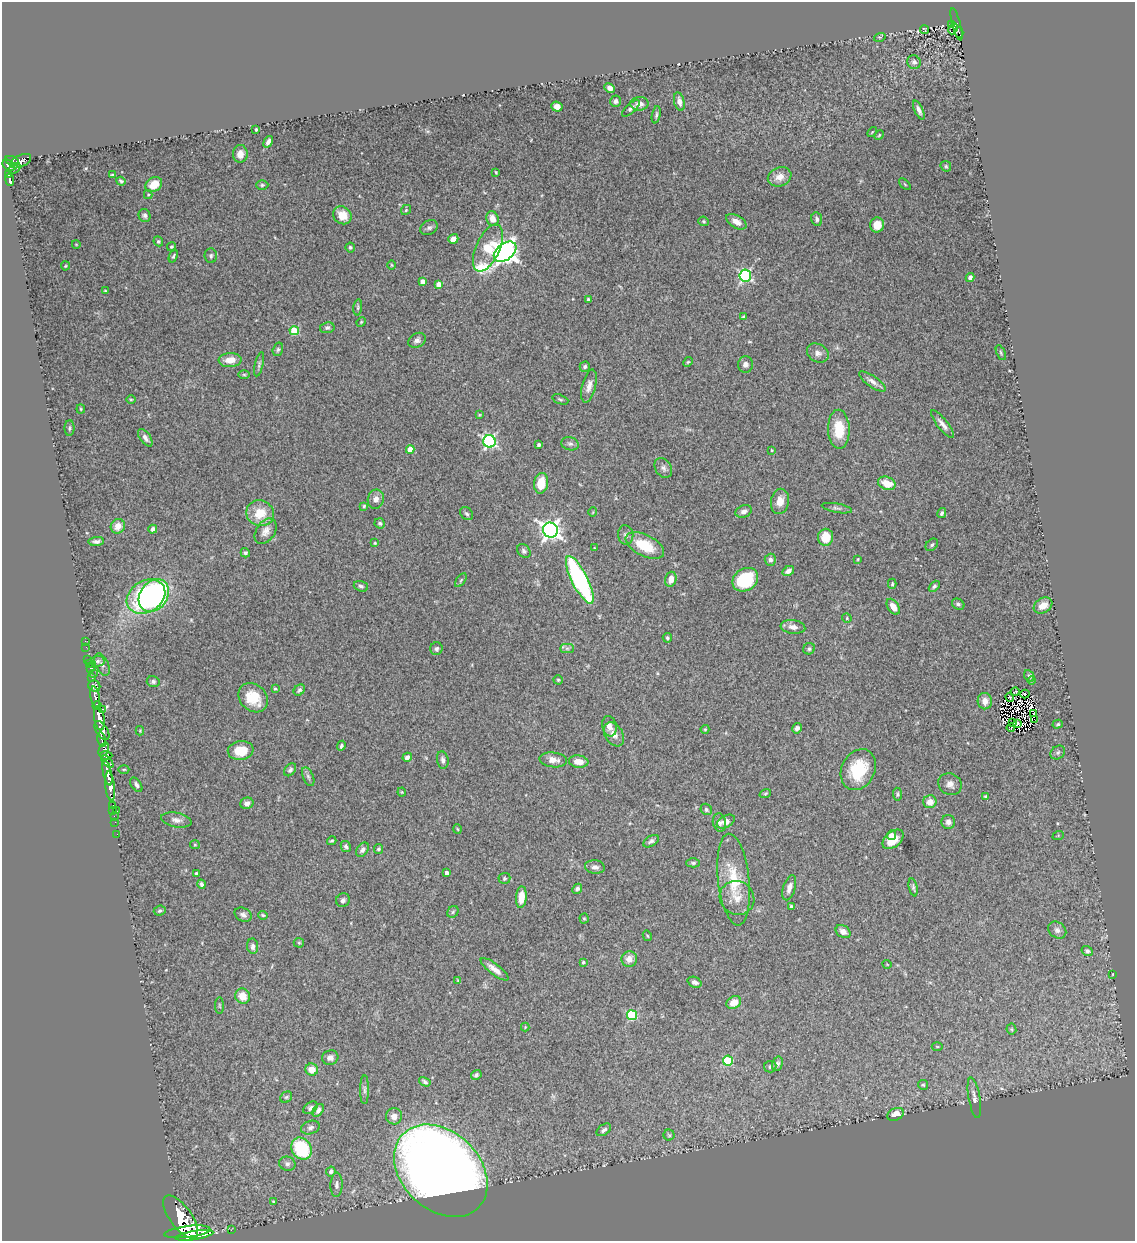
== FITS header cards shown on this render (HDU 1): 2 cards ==
NAXIS1  =                 1133
NAXIS2  =                 1239

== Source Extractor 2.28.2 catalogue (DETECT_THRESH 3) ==
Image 1133 x 1239 px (HDU 1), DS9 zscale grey, 1 PNG px = 1 image px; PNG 1137 x 1243 px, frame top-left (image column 1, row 1239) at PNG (2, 2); each listed source drawn as its Kron ellipse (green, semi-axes under 4 px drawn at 4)
Background 2.18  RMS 0.061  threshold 0.182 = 3 sigma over >= 5 px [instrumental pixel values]
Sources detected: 294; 6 with non-positive FLUX_AUTO (blend fragments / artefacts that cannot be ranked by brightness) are neither listed nor drawn; the other 288 listed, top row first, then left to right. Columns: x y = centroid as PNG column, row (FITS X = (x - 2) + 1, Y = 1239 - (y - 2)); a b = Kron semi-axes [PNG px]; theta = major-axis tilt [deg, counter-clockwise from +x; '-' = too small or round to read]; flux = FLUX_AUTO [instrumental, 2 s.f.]
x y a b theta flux
956 24 17 4 -75 210
951 25 3 2 - 26
953 29 6 4 64 130
925 30 4 3 - 4.6
959 32 5 2 - 91
880 37 6 4 16 5.5
914 62 7 6 - 12
610 88 5 4 - 19
615 101 6 5 - 12
679 102 9 5 -77 19
639 104 9 6 2 27
557 107 6 5 - 24
631 108 11 5 43 11
919 110 10 4 -66 16
656 115 9 4 78 7.8
256 129 3 3 - 6.5
872 132 6 3 46 3.7
879 135 5 4 - 4.3
268 142 6 4 56 16
240 154 9 7 85 31
12 161 7 4 -22 1100
21 161 11 6 27 700
9 165 7 4 -42 1200
946 166 6 4 -45 5.8
15 168 6 4 37 510
496 172 3 2 - 3.9
9 175 4 3 - 440
112 175 4 2 - 5.5
780 177 12 9 21 40
10 180 6 3 -81 380
121 181 5 4 - 6.1
154 184 9 6 31 69
905 184 7 2 -45 3.5
262 185 6 5 - 6.6
148 194 4 4 - 4.7
406 210 5 4 - 5.6
144 215 6 6 - 11
342 215 10 8 -40 60
492 219 7 6 - 37
817 219 7 5 -80 11
704 221 5 4 - 5.6
736 222 11 6 -31 25
877 225 7 7 - 49
429 228 9 7 30 12
453 239 5 4 - 28
158 241 5 4 - 6.9
76 244 4 3 - 2.7
171 247 5 4 - 6.6
350 247 5 5 - 8.3
488 248 25 12 66 140
505 252 13 8 38 4100
173 256 6 3 66 6.8
211 256 7 6 - 10
391 265 5 3 - 3.7
65 266 4 4 - 4
745 276 6 6 - 660
970 277 5 4 - 11
422 281 4 4 - 30
439 284 4 4 - 45
105 291 4 3 - 3.3
588 299 3 3 - 5
358 307 8 4 83 6.3
744 316 3 3 - 6
361 322 5 4 - 4.8
327 328 7 5 9 9.2
294 331 4 4 - 160
417 340 9 7 29 16
278 349 7 5 75 8.3
818 353 11 8 -30 20
1001 353 8 4 -64 6.1
230 360 11 7 4 49
688 362 5 4 - 5
259 364 12 4 76 10
745 364 8 7 - 17
585 367 5 5 - 11
244 375 6 4 -1 5.3
872 381 16 5 -35 21
589 386 17 7 76 29
131 399 5 3 - 4.1
560 399 8 4 -19 6.8
81 409 4 4 - 4.5
479 415 4 4 - 4.1
943 424 17 5 -51 23
69 428 8 5 89 7.7
839 429 19 11 -88 120
145 438 10 5 -54 18
489 441 6 6 - 740
570 444 9 6 -16 12
539 445 3 3 - 11
410 449 4 4 - 59
772 450 4 3 - 4.8
663 468 10 8 -58 17
541 483 10 7 82 88
887 483 9 6 -20 67
376 499 9 8 - 25
780 501 13 9 79 40
364 506 4 3 - 6
837 508 15 4 -11 12
744 511 8 6 22 18
593 512 5 3 - 3
260 513 14 12 -20 94
942 513 5 4 - 9.6
467 514 7 5 -43 9.3
380 523 5 5 - 8.8
118 526 7 7 - 43
153 529 4 4 - 12
550 530 8 7 - 2200
266 531 14 9 56 29
626 535 9 7 -81 15
826 537 8 7 - 82
96 541 8 4 3 14
375 543 4 4 - 4.5
932 545 7 5 45 8.6
645 546 21 10 -27 130
594 548 3 2 - 3.3
524 551 7 6 - 11
245 553 5 4 - 8.6
858 559 3 3 - 3.6
770 560 6 5 - 12
788 571 6 4 30 19
671 579 8 5 75 36
461 580 8 4 55 6.5
580 580 26 8 -63 800
745 580 14 11 33 200
892 584 5 4 - 5.5
361 586 7 5 -18 9.8
934 586 6 4 46 8.1
154 595 17 13 53 840
146 596 20 16 32 430
958 604 6 5 - 10
1043 605 10 7 31 43
893 607 9 5 -57 39
847 618 5 4 - 5.4
793 627 12 7 -7 26
667 638 5 4 - 6.6
85 641 2 2 - 13
86 647 2 2 - 24
567 648 7 4 0 9.2
436 649 6 6 - 11
809 649 6 5 - 8.8
88 659 2 2 - 25
98 661 7 5 2 8.6
89 664 2 2 - 18
102 665 12 6 -65 16
90 669 3 3 - 86
93 673 2 2 - 29
1029 676 6 5 - 9.7
92 678 3 3 - 300
558 680 4 4 - 4.6
1031 680 4 4 - 4.9
153 682 6 5 - 10
94 686 6 5 - 980
275 689 4 3 - 5.6
299 690 6 5 - 8.3
1015 692 5 2 - 2.8
1025 694 4 2 - 5.4
95 697 10 4 -80 3500
1010 697 4 2 - 7
253 698 16 13 -45 100
985 701 8 7 - 31
97 705 4 3 - 1800
102 709 3 2 - 380
1034 714 3 2 - 1.1
99 718 12 5 -81 7500
1034 719 2 2 - 1.2
1013 722 3 2 - 4.7
1017 723 3 2 - 4.4
1058 724 5 4 - 5.2
609 726 10 7 -76 27
797 728 5 4 - 14
1011 728 4 2 - 1.4
705 729 4 4 - 3.9
102 731 10 5 -58 2700
140 731 5 4 - 5.1
614 734 13 8 -58 33
102 739 7 3 -77 900
341 746 5 4 - 8.2
104 750 7 4 69 1700
241 751 13 9 7 80
1058 752 8 6 39 9.4
106 755 6 4 -2 1300
407 757 5 4 - 13
443 760 9 5 -81 15
553 760 14 7 -6 30
107 761 8 4 -45 1000
579 762 10 6 -7 45
124 769 5 3 - 4.2
290 770 7 5 52 9.7
858 770 21 16 64 170
107 773 12 4 -78 4000
308 777 10 5 -65 11
950 784 12 10 -29 25
136 785 8 5 -55 11
110 786 14 5 -84 3900
402 792 4 4 - 3.7
765 794 6 4 18 5.1
898 794 6 4 -84 6.2
986 797 4 3 - 8
930 802 6 6 - 41
247 803 7 5 22 16
112 805 3 2 - 73
706 809 6 5 - 8.8
113 810 4 2 - 41
117 811 3 2 - 190
114 816 2 2 - 32
176 820 15 7 -11 24
115 822 2 2 - 29
726 822 10 6 29 31
948 822 7 6 - 17
719 823 9 6 -76 14
457 829 5 3 - 3.7
117 834 2 2 - 33
891 835 5 4 - 20
1058 836 6 4 20 5.2
893 839 12 7 40 65
332 841 5 3 - 5.5
651 841 8 5 30 13
195 845 5 4 - 4.6
346 846 6 4 -61 8.4
378 849 5 4 - 7
363 850 8 5 53 15
693 863 7 4 1 7.6
595 867 10 6 -7 17
196 873 3 3 - 7.3
447 873 4 4 - 20
504 878 6 5 - 6.4
734 880 46 15 -84 170
202 884 5 4 - 10
913 887 9 3 -78 8.5
789 888 13 6 73 24
577 889 5 4 - 11
521 897 11 5 86 51
737 898 18 16 -37 66
343 900 7 6 - 11
791 906 3 3 - 6.1
160 911 6 4 24 8
453 912 6 5 - 7.5
243 915 9 6 -28 15
263 915 5 4 - 5.8
584 918 5 4 - 5
1057 930 10 7 -36 16
843 932 8 6 -33 24
647 936 5 4 - 4.3
299 943 5 5 - 4.9
253 946 8 5 -82 15
1087 951 6 4 -34 8.3
629 959 8 7 - 31
583 962 3 3 - 8.1
887 964 4 3 - 2.9
495 969 17 5 -37 31
1113 974 3 2 - 2.6
458 981 4 2 - 3.9
695 982 7 5 -22 16
242 996 8 7 - 58
734 1002 8 6 27 45
219 1005 8 4 -89 5.3
632 1015 5 5 - 280
525 1027 4 4 - 3.6
1011 1029 5 5 - 5.7
937 1047 5 3 - 3.8
330 1058 8 7 - 17
728 1061 5 5 - 240
777 1064 7 5 73 11
770 1067 6 6 - 9.2
312 1069 6 6 - 44
476 1075 5 4 - 8.4
425 1082 6 4 -30 9.5
923 1085 5 5 - 5.7
364 1090 14 4 90 13
286 1097 6 5 - 6.9
974 1098 20 6 -80 26
310 1108 8 5 35 14
318 1110 7 4 55 13
895 1114 9 6 24 37
394 1116 8 8 - 27
310 1127 9 6 19 14
604 1130 8 5 36 12
669 1135 5 5 - 6.3
301 1148 11 9 -55 240
287 1164 8 7 - 13
331 1171 5 4 - 12
441 1171 53 39 -44 7400
337 1185 12 6 88 16
274 1202 4 4 - 9.5
181 1217 25 10 -53 17000
231 1230 2 2 - 20
187 1232 23 5 7 12000
194 1235 19 4 9 7300
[6 non-positive-flux detections neither listed nor drawn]